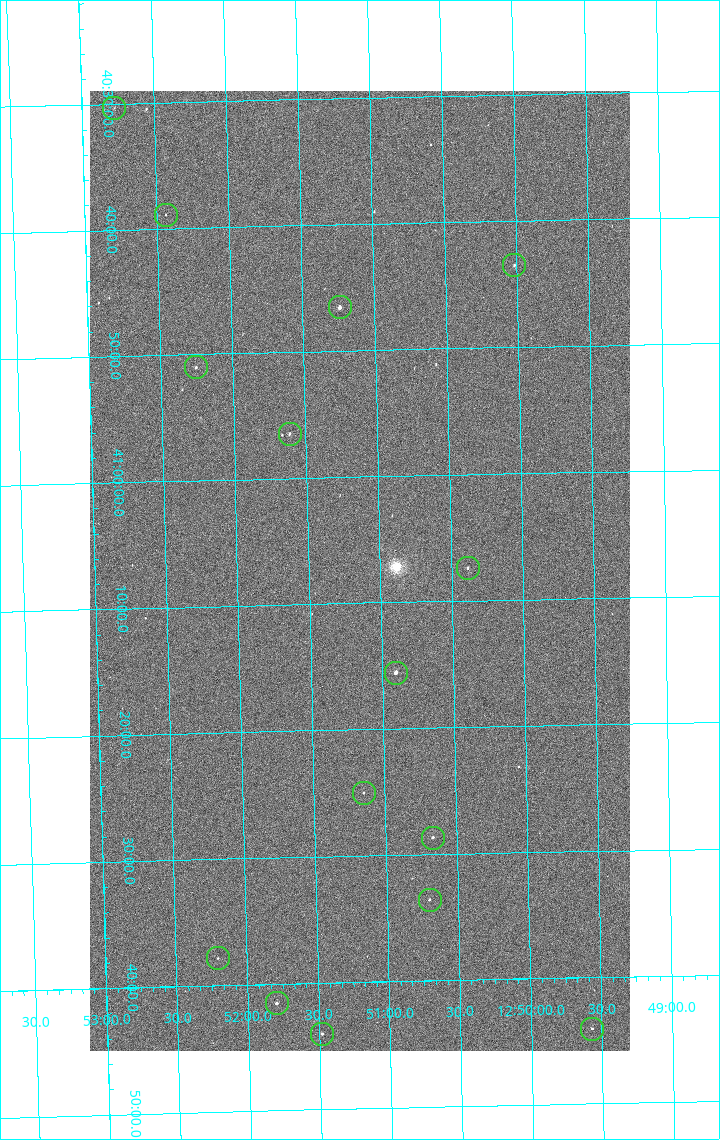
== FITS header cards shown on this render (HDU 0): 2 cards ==
NAXIS1  =                 1080 / length of data axis 1
NAXIS2  =                 1920 / length of data axis 2

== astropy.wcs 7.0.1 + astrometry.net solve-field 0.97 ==
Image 1080 x 1920 px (HDU 0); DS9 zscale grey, zoomed out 1/2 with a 90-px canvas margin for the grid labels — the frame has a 2x2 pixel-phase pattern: the four 2x2 pixel phases sit at different levels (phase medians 996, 846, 794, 996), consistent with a one-shot-colour (mosaic) sensor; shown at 1/2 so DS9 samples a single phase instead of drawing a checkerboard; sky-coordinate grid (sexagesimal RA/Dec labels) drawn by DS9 from the SOLVED WCS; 15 Tycho-2 reference stars matched to detected sources circled (green)
Header WCS: none
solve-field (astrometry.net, Tycho-2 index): SOLVED blind (the file carries no WCS)
Solved WCS: RA---TAN-SIP/DEC--TAN-SIP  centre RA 12:51:08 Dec +41:07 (192.79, +41.12 deg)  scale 2.38 arcsec/px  FOV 42.8' x 76.0'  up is -179 deg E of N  parity flipped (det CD > 0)
(file carries no celestial WCS; the grid is the blind solution)
Tycho-2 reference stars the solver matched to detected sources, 15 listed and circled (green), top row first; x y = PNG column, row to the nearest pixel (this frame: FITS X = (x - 90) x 2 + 1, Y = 1920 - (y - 91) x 2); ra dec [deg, ICRS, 3 dp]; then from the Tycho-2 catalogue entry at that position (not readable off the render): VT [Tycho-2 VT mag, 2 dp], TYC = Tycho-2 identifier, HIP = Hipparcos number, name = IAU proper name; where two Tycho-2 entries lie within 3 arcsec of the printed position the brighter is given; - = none
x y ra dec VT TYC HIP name
114 108 193.194 +40.505 12.48 3021-1340-1 - -
166 215 193.109 +40.648 12.32 3021-1216-1 - -
514 266 192.504 +40.725 11.86 3021-1162-1 - -
340 308 192.810 +40.776 9.69 3021-1108-1 - -
196 368 193.064 +40.851 11.36 3021-1025-1 - -
290 434 192.903 +40.941 11.82 3021-941-1 - -
468 568 192.596 +41.123 11.21 3021-53-1 - -
396 673 192.726 +41.259 9.76 3023-213-1 62700 -
364 793 192.787 +41.417 12.26 3023-139-1 - -
433 838 192.667 +41.478 11.08 3023-113-1 - -
430 900 192.675 +41.560 11.35 3023-88-1 - -
218 958 193.051 +41.631 12.16 3023-47-1 - -
276 1004 192.949 +41.692 10.25 3023-19-1 - -
592 1029 192.392 +41.734 11.39 3023-243-1 - -
322 1034 192.870 +41.734 10.72 3023-898-1 - -